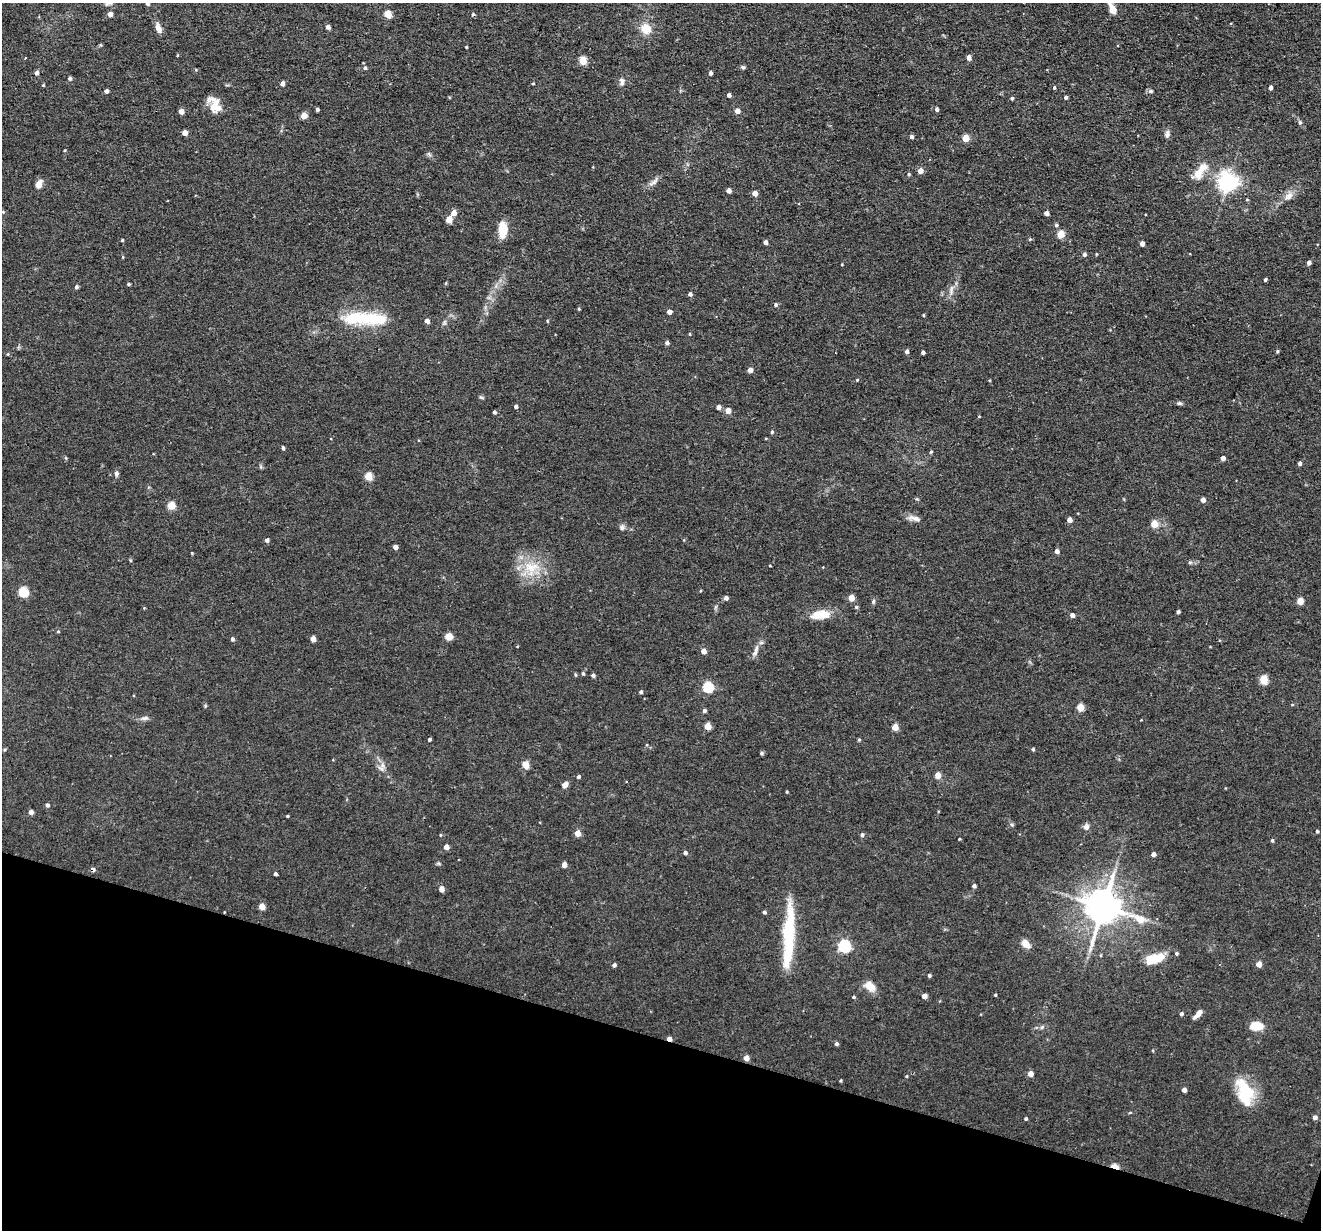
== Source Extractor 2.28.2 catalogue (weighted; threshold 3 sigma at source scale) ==
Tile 15 of 4 x 4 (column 3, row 4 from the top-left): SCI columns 2640-3958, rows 128-1355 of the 5278 x 5295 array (HDU 1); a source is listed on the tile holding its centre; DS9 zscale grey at full resolution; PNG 1323 x 1232 px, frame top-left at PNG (2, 3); no overlay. Shown black and unused: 16% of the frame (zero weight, under 2 of 3 exposures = <1% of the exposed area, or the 3 px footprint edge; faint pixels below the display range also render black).
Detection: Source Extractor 2.28.2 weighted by HDU 2 'WHT'; one run over the whole footprint, this tile lists its part. Background 0.0571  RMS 0.0069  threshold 0.031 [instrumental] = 3 sigma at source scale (4.5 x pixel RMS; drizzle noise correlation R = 1.50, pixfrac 1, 0.05/0.05 arcsec/px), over >= 5 px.
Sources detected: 201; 2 inside a brighter object's white glare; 2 cosmic-ray / hot-pixel residue — not listed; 4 inside a brighter listed object's ellipse — not listed separately; the other 193 listed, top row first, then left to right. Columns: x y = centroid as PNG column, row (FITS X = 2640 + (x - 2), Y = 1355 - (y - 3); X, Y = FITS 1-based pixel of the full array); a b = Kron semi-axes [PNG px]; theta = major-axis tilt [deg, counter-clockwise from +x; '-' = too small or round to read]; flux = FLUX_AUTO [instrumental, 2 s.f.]
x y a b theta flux
147 4 5 4 - 1.2
1112 8 15 7 -65 6.2
110 14 4 4 - 4
388 14 5 5 - 16
473 14 4 4 - 1
328 27 4 4 - 2.5
158 28 12 7 -66 4.2
646 29 11 11 - 9.8
466 47 3 2 - 0.72
177 55 4 3 - 0.54
969 58 5 4 - 3.1
583 60 5 5 - 20
743 67 6 5 - 1
365 68 5 4 - 1.2
37 73 4 4 - 2.5
710 73 4 4 - 1.8
70 78 5 4 - 1.6
622 81 10 6 -76 2.3
282 83 4 4 - 3.4
533 83 4 3 - 0.6
43 85 4 3 - 0.65
1054 87 4 3 - 0.85
1270 87 4 3 - 2.6
106 91 4 4 - 2.4
1150 91 6 5 - 1.6
729 95 4 4 - 2
1066 97 4 4 - 1.4
1012 98 4 4 - 1.2
213 107 26 11 -84 8.6
937 109 4 4 - 1.8
317 110 3 3 - 1.2
181 111 4 4 - 5.5
737 111 6 5 - 2.7
304 116 4 4 - 9.6
1300 122 6 5 - 1.1
185 133 4 4 - 5.2
1167 134 9 6 83 2.2
911 137 4 4 - 2
965 138 5 4 - 15
65 150 4 3 - 0.58
429 154 8 4 -53 1.3
920 171 5 4 - 5.1
1199 173 19 12 57 9.3
909 174 4 4 - 0.84
654 182 18 5 39 3.1
1228 182 7 6 - 390
38 184 5 4 - 10
729 191 4 4 - 3.9
755 193 4 4 - 5.3
1289 196 14 9 39 4.8
1247 200 5 3 - 0.65
454 213 5 4 - 6.5
1046 213 4 4 - 3.6
449 220 5 4 - 12
1056 225 4 4 - 1.1
502 230 19 9 -88 11
1061 234 5 4 - 15
1030 239 5 3 - 0.73
122 240 3 3 - 0.82
766 242 4 3 - 2.6
1142 244 4 4 - 3.7
1084 254 4 4 - 1.9
1309 263 4 4 - 2.5
1265 280 4 3 - 1.1
128 284 4 3 - 0.87
76 287 5 4 - 1.4
951 290 16 5 83 3.4
690 294 4 4 - 1.9
775 305 5 5 - 1.3
579 309 4 3 - 0.63
669 312 4 4 - 3.4
924 315 5 3 - 0.6
363 318 47 15 -1 37
427 321 4 4 - 3.3
547 321 5 3 - 0.59
689 334 4 3 - 0.54
667 343 4 4 - 2
907 351 4 4 - 2.3
1277 351 4 3 - 0.92
923 353 4 3 - 1.5
8 354 4 3 - 0.56
750 370 4 4 - 4.4
857 380 4 4 - 0.67
481 398 7 3 -19 0.89
1179 403 7 5 -8 1.4
516 407 4 4 - 1.5
718 407 4 4 - 3
728 411 5 5 - 6.4
494 412 4 4 - 1.3
979 416 4 3 - 0.51
772 432 4 4 - 1
283 448 4 3 - 1.4
931 452 5 3 - 0.67
1223 458 4 4 - 2.6
1299 463 4 4 - 1.9
116 474 6 5 - 1.7
368 476 5 5 - 19
1203 500 4 4 - 3.5
171 506 5 5 - 19
915 518 17 7 -18 4
1069 520 4 4 - 4.1
1154 524 5 4 - 14
622 527 8 6 84 1.9
267 540 4 4 - 2.1
395 547 4 4 - 3.9
1057 551 4 4 - 2.8
192 553 3 3 - 0.55
130 560 5 3 - 0.68
1190 562 6 4 18 0.97
770 566 3 2 - 0.52
531 568 22 20 29 20
23 592 5 5 - 37
726 598 4 4 - 2.3
851 598 4 4 - 8.1
873 601 7 4 71 1.2
1300 601 5 4 - 11
856 607 4 4 - 1
1178 612 4 3 - 1.5
820 615 24 11 6 12
1072 615 4 4 - 2.9
58 631 4 3 - 0.6
449 636 6 6 - 6.6
232 639 4 4 - 1.7
313 639 4 4 - 5.9
704 651 5 5 - 3.8
755 653 10 7 48 2.7
583 673 5 4 - 1
575 675 5 3 - 0.79
593 675 4 4 - 1.6
1264 680 5 5 - 23
708 687 5 5 - 53
641 692 4 4 - 1.4
1080 707 5 5 - 14
704 711 4 4 - 1.7
145 718 11 5 12 2.2
708 726 5 4 - 11
895 727 4 4 - 9.3
429 740 4 3 - 1.2
859 740 4 4 - 0.77
1033 749 4 3 - 1
761 753 5 4 - 1.1
525 765 7 6 - 6.8
383 766 9 6 -73 3.1
938 775 5 4 - 6.9
578 777 4 4 - 1.2
565 785 6 5 - 3.7
787 792 4 3 - 0.6
47 805 4 4 - 1.7
31 812 4 4 - 3.2
287 816 3 3 - 0.69
1012 824 6 4 -2 0.94
1086 827 8 8 - 2.5
1317 831 3 3 - 1.1
577 833 4 4 - 7.6
862 835 5 5 - 1.5
959 839 3 3 - 1.1
1272 840 5 4 - 0.91
446 847 4 4 - 4.5
685 853 4 4 - 1.6
1153 854 4 4 - 3
564 865 4 4 - 4.4
276 873 3 3 - 3.3
974 886 4 4 - 1.8
442 889 5 4 - 4.3
262 906 4 4 - 8.5
1103 907 11 9 74 1700
764 912 4 4 - 1.3
1140 919 13 7 -25 13
788 932 63 14 86 41
1026 944 9 6 -46 7.2
844 946 6 5 - 94
1155 958 24 11 17 14
1259 964 4 4 - 6.5
614 965 4 4 - 2
929 975 4 3 - 1.1
870 986 11 7 -41 10
995 995 3 3 - 0.7
924 996 4 4 - 4.5
853 997 4 3 - 0.85
1181 1014 4 4 - 1.5
1198 1014 13 5 48 4
1257 1026 15 9 2 9.6
1042 1027 6 4 46 1.1
669 1039 4 3 - 3.9
836 1044 4 4 - 1.5
746 1058 4 4 - 6.1
1030 1074 4 4 - 5.3
841 1081 3 3 - 0.77
1184 1090 4 4 - 3.2
1245 1092 31 20 -71 27
1315 1117 5 4 - 2.5
1026 1119 4 4 - 0.92
1115 1166 6 4 -17 19
Overlapping masked pixels (flux is a lower limit): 3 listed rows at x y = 669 1039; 746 1058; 1115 1166
Isophote crosses this tile's border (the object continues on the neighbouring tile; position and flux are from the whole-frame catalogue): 2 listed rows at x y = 147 4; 1112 8